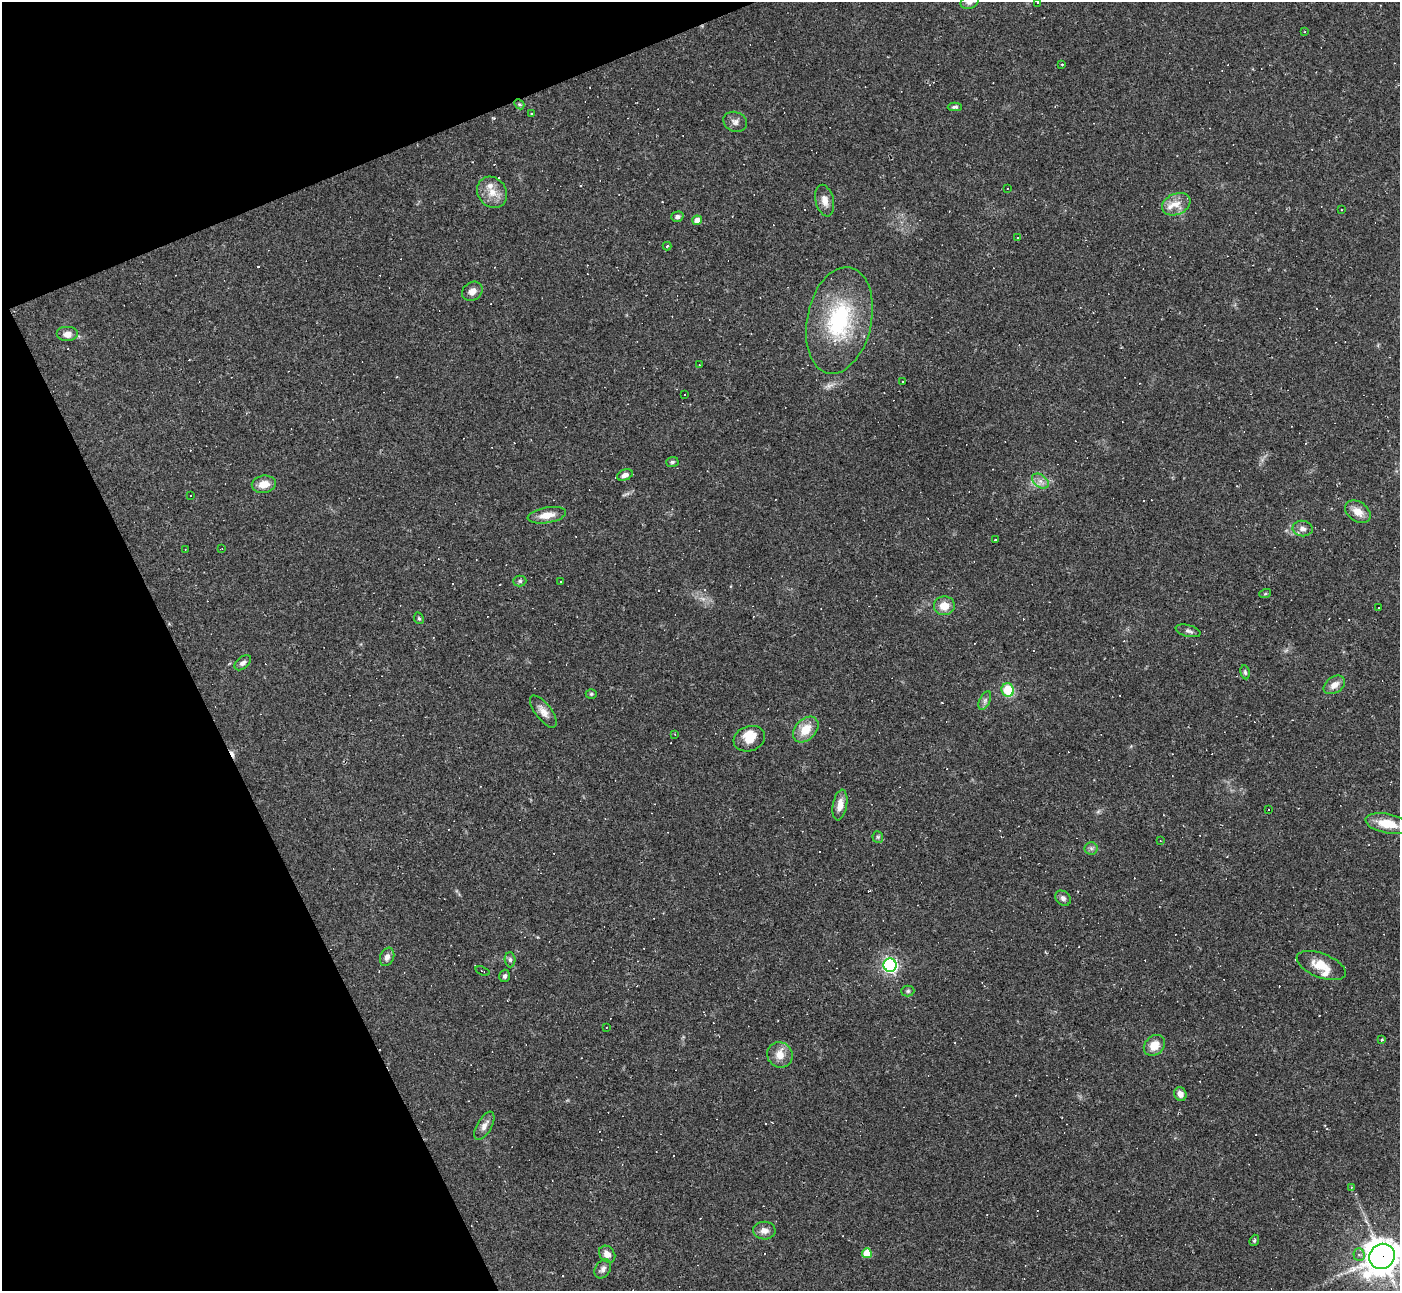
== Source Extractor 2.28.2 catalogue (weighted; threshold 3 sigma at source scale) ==
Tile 5 of 4 x 4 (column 1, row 2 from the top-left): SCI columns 1-1398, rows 2858-4146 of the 5594 x 5585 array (HDU 1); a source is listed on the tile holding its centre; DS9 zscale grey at full resolution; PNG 1402 x 1293 px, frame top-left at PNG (2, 2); each listed source drawn as its Kron ellipse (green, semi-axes under 4 px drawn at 4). Shown black and unused: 20% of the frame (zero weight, under 2 of 3 exposures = <1% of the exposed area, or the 3 px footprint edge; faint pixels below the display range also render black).
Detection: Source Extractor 2.28.2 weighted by HDU 2 'WHT'; one run over the whole footprint, this tile lists its part. Background 0.064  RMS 0.0055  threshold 0.0248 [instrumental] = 3 sigma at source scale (4.5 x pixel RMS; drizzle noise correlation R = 1.50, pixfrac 1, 0.05/0.05 arcsec/px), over >= 5 px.
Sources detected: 136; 1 too faint to see at this stretch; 52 cosmic-ray / hot-pixel residue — neither listed nor drawn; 4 inside a brighter listed object's ellipse — not listed separately; the other 79 listed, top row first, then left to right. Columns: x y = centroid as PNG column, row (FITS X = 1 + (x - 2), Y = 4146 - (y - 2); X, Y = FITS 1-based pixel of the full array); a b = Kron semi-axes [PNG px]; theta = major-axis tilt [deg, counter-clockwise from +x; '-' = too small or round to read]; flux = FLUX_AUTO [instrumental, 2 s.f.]
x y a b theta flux
969 2 9 7 25 2.7
1037 2 2 2 - 0.38
1305 32 3 3 - 0.57
1062 64 4 2 - 0.42
519 104 6 4 -43 0.79
955 107 7 4 1 1.2
531 114 3 2 - 0.59
735 122 12 9 -21 2.8
1007 188 2 2 - 0.46
492 192 16 14 -52 7.7
825 201 16 9 -76 4.7
1176 204 15 10 24 5.9
1341 209 2 2 - 0.56
677 217 6 5 - 1.5
697 220 5 4 - 3.7
1018 237 3 3 - 1.2
667 246 4 4 - 0.92
472 291 11 9 34 3.9
839 320 54 32 78 55
68 334 11 7 0 4.1
699 365 3 3 - 0.53
902 382 3 2 - 0.47
685 394 2 2 - 0.51
672 462 6 5 - 0.97
625 475 8 5 21 2.8
1040 481 9 6 -36 2.8
264 484 12 8 9 6.6
190 495 3 2 - 0.42
1358 512 14 9 -35 6.1
547 515 19 8 10 6.7
1303 528 10 8 -7 2.8
995 540 2 2 - 0.5
185 549 2 2 - 0.3
222 549 3 2 - 0.39
520 581 6 5 - 1.1
560 582 3 2 - 0.56
1265 594 6 4 19 0.67
944 606 10 9 - 6.8
1379 608 3 2 - 0.43
419 618 6 4 -68 0.8
1188 631 13 5 -15 2
243 663 9 5 39 2.1
1245 672 7 4 -80 0.96
1334 685 12 8 35 4.4
1008 690 7 6 - 20
591 694 5 4 - 0.81
985 700 10 5 64 1.6
543 712 19 8 -52 4.5
806 729 15 10 46 11
675 734 2 2 - 0.38
749 739 16 12 19 8.5
840 805 15 7 80 4.9
1269 810 3 2 - 0.42
1387 824 22 9 -11 14
878 837 6 5 - 1
1160 841 3 2 - 0.32
1091 848 6 6 - 1.6
1063 898 8 6 -44 1.9
387 957 9 7 69 2.7
510 960 7 5 -88 1.5
890 965 6 6 - 160
1321 966 26 12 -22 9.7
483 971 7 2 -20 0.45
505 976 6 5 - 1.3
908 991 6 5 - 0.94
606 1027 3 2 - 0.5
1382 1039 3 3 - 0.71
1154 1045 12 9 42 7.5
780 1055 13 12 - 6.4
1180 1094 7 6 - 3.4
484 1126 16 7 60 3.6
1351 1187 4 3 - 0.5
764 1231 11 9 -2 3.7
1254 1240 6 4 68 0.79
867 1253 5 5 - 12
607 1254 9 7 -50 3.5
1359 1255 6 5 - 1.5
1382 1256 13 12 - 930
603 1269 10 7 56 2.5
Overlapping masked pixels (flux is a lower limit): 1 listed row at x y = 1382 1256
Isophote crosses this tile's border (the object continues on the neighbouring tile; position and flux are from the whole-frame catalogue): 3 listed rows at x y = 969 2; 1037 2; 1382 1256